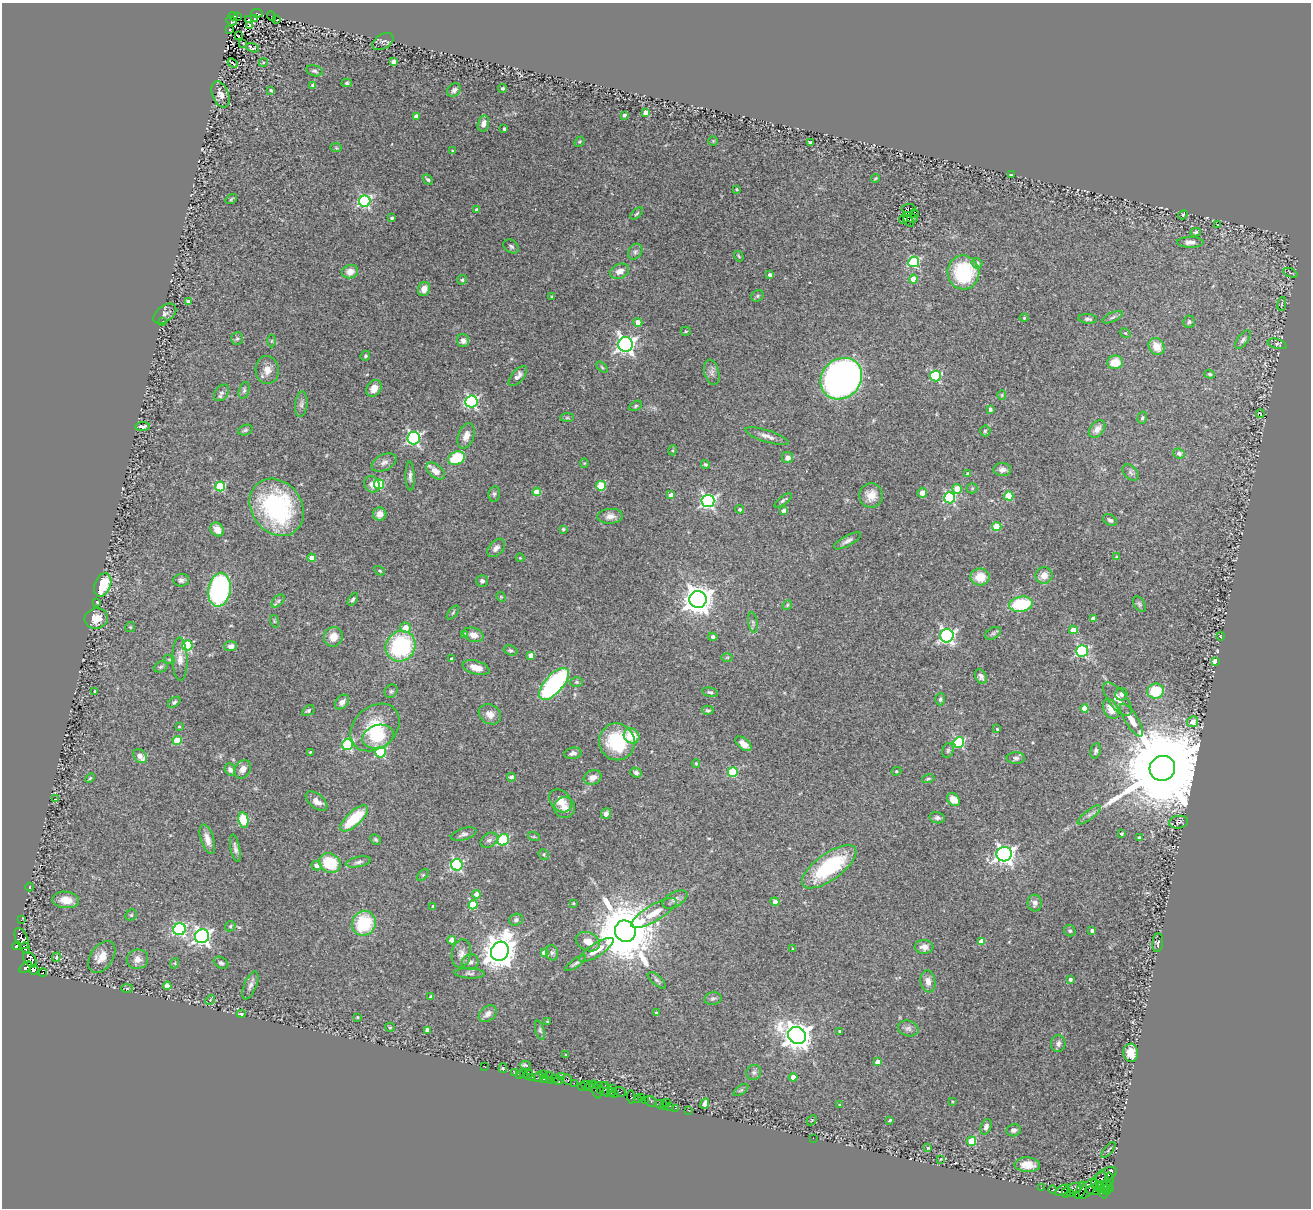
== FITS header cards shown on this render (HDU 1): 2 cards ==
NAXIS1  =                 1309
NAXIS2  =                 1206

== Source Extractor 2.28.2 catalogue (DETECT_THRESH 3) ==
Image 1309 x 1206 px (HDU 1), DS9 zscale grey, 1 PNG px = 1 image px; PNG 1313 x 1210 px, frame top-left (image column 1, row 1206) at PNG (2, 3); each listed source drawn as its Kron ellipse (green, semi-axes under 4 px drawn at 4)
Background 0.127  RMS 0.017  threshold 0.0508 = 3 sigma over >= 5 px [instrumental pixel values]
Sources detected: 417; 1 with non-positive FLUX_AUTO (blend fragments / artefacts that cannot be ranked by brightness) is neither listed nor drawn; the other 416 listed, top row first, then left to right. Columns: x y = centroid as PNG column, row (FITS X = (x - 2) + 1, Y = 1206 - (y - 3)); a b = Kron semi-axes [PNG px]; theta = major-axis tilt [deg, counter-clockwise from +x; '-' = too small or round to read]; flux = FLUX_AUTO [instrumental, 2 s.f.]
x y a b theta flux
257 13 6 3 -8 43
233 16 4 3 - 98
272 16 5 2 - 1.6
238 17 4 3 - 10
254 18 3 2 - 3.8
248 19 2 2 - 0.86
277 20 2 2 - 0.7
232 21 5 3 - 10
250 25 3 3 - 1.2
230 30 2 2 - 1
238 36 3 2 - 0.93
383 41 11 7 32 4.1
243 43 3 2 - 1
252 48 7 3 -15 1.8
393 62 4 4 - 6.5
233 63 5 2 - 1.2
263 63 4 3 - 1
314 71 8 5 -14 2.9
347 83 5 4 - 1.7
313 85 4 4 - 3.4
503 88 4 4 - 2.5
271 90 3 2 - 1.3
454 90 7 6 - 4.2
220 94 14 8 -67 6.3
646 113 4 4 - 20
624 115 3 3 - 3.2
416 116 4 4 - 4.6
483 123 8 5 76 5.8
504 129 3 3 - 1.9
713 141 4 4 - 1.2
580 142 6 4 53 1.5
810 142 4 2 - 1.2
336 148 6 4 -3 1.5
453 151 3 3 - 1.9
1011 175 3 2 - 0.95
875 178 4 2 - 1
428 180 6 4 -48 1.8
737 189 4 3 - 1.1
231 199 6 3 36 1.3
365 201 6 5 - 170
909 209 7 3 6 3.9
477 210 4 4 - 4
637 214 7 4 41 1.8
914 214 4 3 - 0.42
1183 215 5 3 - 1.5
392 218 3 3 - 2.2
912 218 5 2 - 0.96
904 219 5 3 - 4.9
909 221 6 2 -53 1.5
1218 225 2 2 - 0.6
1196 232 5 4 - 1.9
1190 242 13 5 0 6.2
511 246 8 6 -32 2.7
635 252 8 6 58 3
739 256 5 4 - 1.3
914 262 5 5 - 100
977 263 5 5 - 4.4
620 271 10 7 21 7.9
350 272 8 6 15 9.5
963 272 17 16 - 83
1290 273 7 2 -21 1.2
770 275 3 3 - 3.5
913 279 4 4 - 20
462 280 5 4 - 2.3
424 289 7 6 - 9.2
757 296 6 5 - 1.9
552 297 3 3 - 1.2
189 302 4 3 - 4.1
1282 304 7 2 79 1.1
165 314 13 8 36 4.5
1112 317 11 4 24 3
1024 318 4 4 - 1.1
1088 319 9 4 -5 3.6
162 322 4 2 - 0.99
638 322 5 4 - 9.1
1189 322 6 5 - 2.2
686 331 5 4 - 1.2
1125 333 6 4 -32 1.3
237 338 6 6 - 2.1
463 340 6 6 - 5.4
1243 340 11 5 54 3.3
271 341 6 4 89 1.6
626 344 7 7 - 460
1277 344 10 5 -16 2.2
1157 347 9 7 -54 16
365 356 5 4 - 1.8
1115 362 8 6 9 15
602 367 6 4 -46 1.5
267 370 14 11 -86 11
712 372 13 7 -76 5.2
1210 374 5 4 - 1.7
518 376 12 6 49 6.6
935 376 5 5 - 110
841 379 22 19 44 590
374 388 9 7 57 10
244 390 8 5 75 2.5
221 393 9 6 52 3.6
1002 395 5 4 - 1.2
471 401 6 6 - 180
301 404 13 6 84 4.2
636 406 7 4 29 2
990 409 3 3 - 2.9
1260 414 4 2 - 0.58
567 418 7 4 0 1.8
1142 418 6 4 73 1.8
142 427 7 4 4 3.7
1097 429 10 6 49 7
245 430 7 5 20 2.5
985 431 5 5 - 1.8
466 436 13 8 70 8.7
767 436 22 6 -18 7.4
414 438 6 6 - 210
673 450 5 3 - 1.1
1179 453 6 5 - 4.5
457 458 9 6 23 48
788 458 6 5 - 6.6
384 463 13 8 25 6.3
584 463 4 4 - 1
705 464 4 4 - 1.6
1002 470 9 6 -1 5
435 471 11 6 -39 9.3
1131 473 9 6 -46 3.5
968 474 4 4 - 4
410 476 15 4 -88 4
372 484 8 7 - 6.5
379 484 5 5 - 70
220 486 5 5 - 77
601 486 5 4 - 47
972 488 5 5 - 1.6
957 489 5 4 - 24
537 492 4 4 - 28
922 493 5 5 - 7.3
494 494 8 5 80 2.5
671 495 4 4 - 7.7
871 495 12 12 - 15
1009 496 5 4 - 40
950 498 5 5 - 110
783 500 10 4 36 2.5
708 501 6 6 - 260
277 507 30 25 -53 160
740 509 4 4 - 1.8
784 511 4 4 - 11
380 514 6 6 - 8.3
610 516 12 7 4 7.9
1110 520 7 5 -31 2.8
997 526 4 4 - 36
563 529 4 4 - 1.3
217 530 7 6 - 11
847 541 15 5 28 5
496 548 11 7 46 5.2
1117 557 4 4 - 2.3
312 558 4 4 - 15
520 558 4 3 - 1.1
380 571 5 3 - 1.2
1044 575 8 8 - 10
980 577 9 8 - 19
181 580 8 6 4 3.6
482 581 6 5 - 3.8
103 585 12 8 68 37
219 590 17 11 81 180
501 597 5 4 - 1.1
353 599 7 4 59 2
698 600 8 8 - 1500
278 601 8 4 44 2.8
97 602 3 2 - 1.1
1021 604 12 7 10 58
1139 604 8 5 -61 2.4
787 605 5 4 - 1.4
453 613 8 2 50 1.3
96 618 12 10 12 14
1093 618 4 4 - 5.6
274 621 6 4 -72 1.6
753 622 10 4 -82 3
130 627 5 5 - 1.4
405 628 5 5 - 14
1073 630 4 4 - 17
993 633 8 5 29 2.5
464 635 4 4 - 2.6
473 635 10 7 -19 7.9
947 636 7 6 - 270
1220 636 4 3 - 0.69
333 637 10 9 - 12
713 637 4 4 - 3.6
187 645 5 5 - 94
231 646 6 5 - 5.3
401 646 16 14 54 120
510 650 7 5 -18 2.3
1082 651 6 5 - 120
531 655 4 4 - 8.6
727 657 6 4 1 1.4
169 659 6 3 -18 1.3
180 659 21 7 -88 9.6
451 659 3 3 - 2.2
1215 661 4 4 - 14
161 667 7 5 21 2.2
476 668 14 6 -16 14
981 676 8 5 -64 4.2
576 682 6 5 - 1.9
554 684 20 9 49 160
95 691 4 3 - 1.5
391 691 7 6 - 2.3
1155 691 8 7 - 41
710 692 8 4 -12 2.3
1121 694 6 6 - 3.6
940 699 6 5 - 2.8
1117 699 20 9 -52 11
174 702 7 4 37 2.2
342 702 8 6 47 5.9
1085 708 4 4 - 19
1111 709 10 7 -62 14
708 710 6 4 0 2.4
308 711 6 4 32 2.4
490 714 12 9 -31 7.8
1132 720 19 6 -58 12
1192 722 5 5 - 11
179 726 4 3 - 1.2
375 727 27 21 41 51
997 729 3 3 - 1.3
378 736 16 11 17 38
631 736 8 7 - 28
177 740 4 4 - 34
617 742 18 17 - 68
959 742 5 5 - 110
744 744 9 5 -39 7.3
347 745 5 5 - 99
948 750 7 5 75 2.2
1096 751 8 5 77 3.2
310 752 3 3 - 1.1
380 752 5 5 - 91
573 753 8 5 9 5.2
140 756 8 6 -46 13
1016 758 9 5 0 3.1
696 763 4 3 - 1.1
1162 768 13 12 - 32000
230 769 6 5 - 4.6
243 769 10 7 57 6
896 771 5 4 - 1.3
733 772 5 4 - 60
636 773 6 5 - 2.7
511 777 4 4 - 4.4
593 777 9 7 20 7.8
90 778 6 3 45 1.4
928 779 6 3 13 1.4
56 799 3 2 - 1.1
953 800 7 5 -41 14
316 801 12 7 -39 9.8
560 801 13 10 -46 14
565 807 10 10 - 8.2
606 814 5 5 - 4.8
1089 815 14 4 37 4.8
354 818 17 7 43 50
937 818 8 5 -11 3.3
243 820 8 5 -80 67
1179 822 9 6 8 3.6
464 834 13 6 17 4
1122 834 3 3 - 1.7
534 837 6 4 -18 1.3
1139 838 4 3 - 3.3
207 839 15 6 -72 9.5
376 840 6 4 -44 2.1
489 840 9 6 35 4
503 840 6 5 - 85
235 848 14 4 -79 4.2
544 854 6 5 - 1.7
1004 854 8 7 - 510
359 862 13 5 11 3.7
330 863 11 9 -31 45
457 865 6 5 - 150
317 866 5 4 - 5.4
829 867 32 13 36 97
423 875 7 4 45 1.5
29 887 4 3 - 0.6
477 894 4 4 - 12
675 899 14 7 29 5
66 900 13 8 -6 15
775 902 4 4 - 6.1
573 903 3 3 - 1
1035 903 8 7 - 5.4
473 905 4 4 - 47
433 906 3 3 - 2.3
654 913 26 8 31 19
131 915 6 5 - 1.6
21 920 3 2 - 2.9
516 920 7 6 - 3
364 923 13 11 60 64
230 926 5 4 - 1.7
179 929 6 6 - 160
1092 930 4 3 - 3.1
625 931 11 10 - 11000
1070 931 6 5 - 2.3
202 936 7 7 - 390
22 938 11 6 -67 380
452 940 4 4 - 14
981 941 4 4 - 14
588 942 12 9 -24 11
1158 943 9 5 82 2.8
17 946 5 4 - 460
924 947 9 7 -2 7.4
26 948 6 3 -73 170
793 949 3 3 - 1.5
596 950 20 6 32 14
500 951 10 8 63 2100
545 952 4 4 - 13
552 953 8 6 -75 2.9
461 954 14 9 80 7.6
56 957 5 3 - 1.4
102 957 18 11 56 13
137 959 11 9 15 8.4
30 960 9 5 -55 200
470 962 8 7 - 5.1
175 963 5 3 - 1.1
221 963 8 5 -31 2.8
576 963 12 3 35 2.7
26 967 7 4 39 420
34 970 5 4 - 220
43 972 4 3 - 25
470 973 15 5 -3 3.8
657 980 11 5 -41 2.9
1070 980 3 3 - 3.2
928 981 11 7 -81 6.5
250 985 15 6 68 5
167 986 4 4 - 13
127 989 6 4 2 1.7
430 997 4 3 - 1.7
713 998 9 6 11 2.6
210 1000 5 4 - 1.3
656 1013 4 3 - 1.7
241 1014 4 3 - 1.8
488 1014 10 7 38 7.6
357 1017 3 2 - 1.2
547 1022 3 2 - 1.2
390 1027 5 4 - 1.3
908 1028 10 7 -17 4.8
427 1030 4 4 - 6.8
540 1030 9 4 -73 2.3
840 1031 3 3 - 1.6
797 1036 9 8 - 1300
1058 1044 8 7 - 4.5
1131 1053 9 7 -86 16
566 1054 3 2 - 0.83
878 1062 4 4 - 11
526 1065 5 3 - 5.3
485 1067 2 2 - 3.6
503 1068 5 3 - 7.7
754 1072 8 7 - 3.2
514 1073 2 2 - 4.5
520 1074 3 2 - 3.1
524 1074 4 3 - 8
528 1075 5 3 - 8
543 1075 2 2 - 3.6
549 1076 4 3 - 20
532 1077 3 2 - 1.3
539 1077 5 4 - 2.6
561 1077 3 2 - 7.5
793 1077 4 4 - 7.8
554 1078 2 2 - 7.3
543 1079 3 2 - 120
567 1079 6 3 -65 19
558 1080 4 2 - 61
550 1081 4 2 - 35
574 1083 2 2 - 22
586 1084 4 3 - 110
599 1085 3 2 - 55
605 1085 2 2 - 9.4
589 1086 5 3 - 150
582 1087 4 3 - 160
613 1088 3 3 - 130
596 1089 9 4 -67 130
605 1089 7 4 -74 44
741 1090 8 4 35 1.9
601 1091 4 3 - 25
611 1092 4 3 - 150
620 1092 6 4 -21 190
615 1093 4 3 - 54
631 1097 7 3 -86 37
641 1097 4 3 - 94
638 1099 3 3 - 170
645 1101 3 3 - 91
651 1101 6 5 - 40
952 1101 3 2 - 0.88
667 1102 3 2 - 33
705 1103 5 4 - 9.2
660 1104 4 2 - 6.5
664 1105 4 2 - 13
840 1105 3 2 - 0.9
670 1106 2 2 - 0.81
676 1108 3 2 - 4.5
688 1110 3 2 - 4.5
812 1120 6 4 45 1.3
890 1120 4 3 - 1.3
986 1127 8 5 69 3.7
1014 1130 7 6 - 4.1
813 1138 2 2 - 2.6
971 1141 4 4 - 33
928 1148 4 3 - 0.98
1108 1150 10 2 50 1.2
941 1159 4 3 - 0.91
1027 1165 13 7 -2 17
1106 1174 11 6 26 400
1109 1179 7 4 -82 320
1100 1181 9 7 44 850
1103 1185 8 4 25 330
1108 1186 6 2 -41 330
1097 1187 5 3 - 350
1041 1188 3 2 - 1.4
1074 1188 7 5 23 260
1088 1189 12 6 50 1100
1105 1189 9 2 3 420
1053 1190 4 3 - 67
1063 1190 8 4 30 560
1081 1190 9 4 68 480
1093 1191 7 3 -10 440
1066 1192 6 3 76 300
1108 1192 3 3 - 270
1070 1193 3 3 - 140
1104 1193 5 4 - 350
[1 non-positive-flux detection neither listed nor drawn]